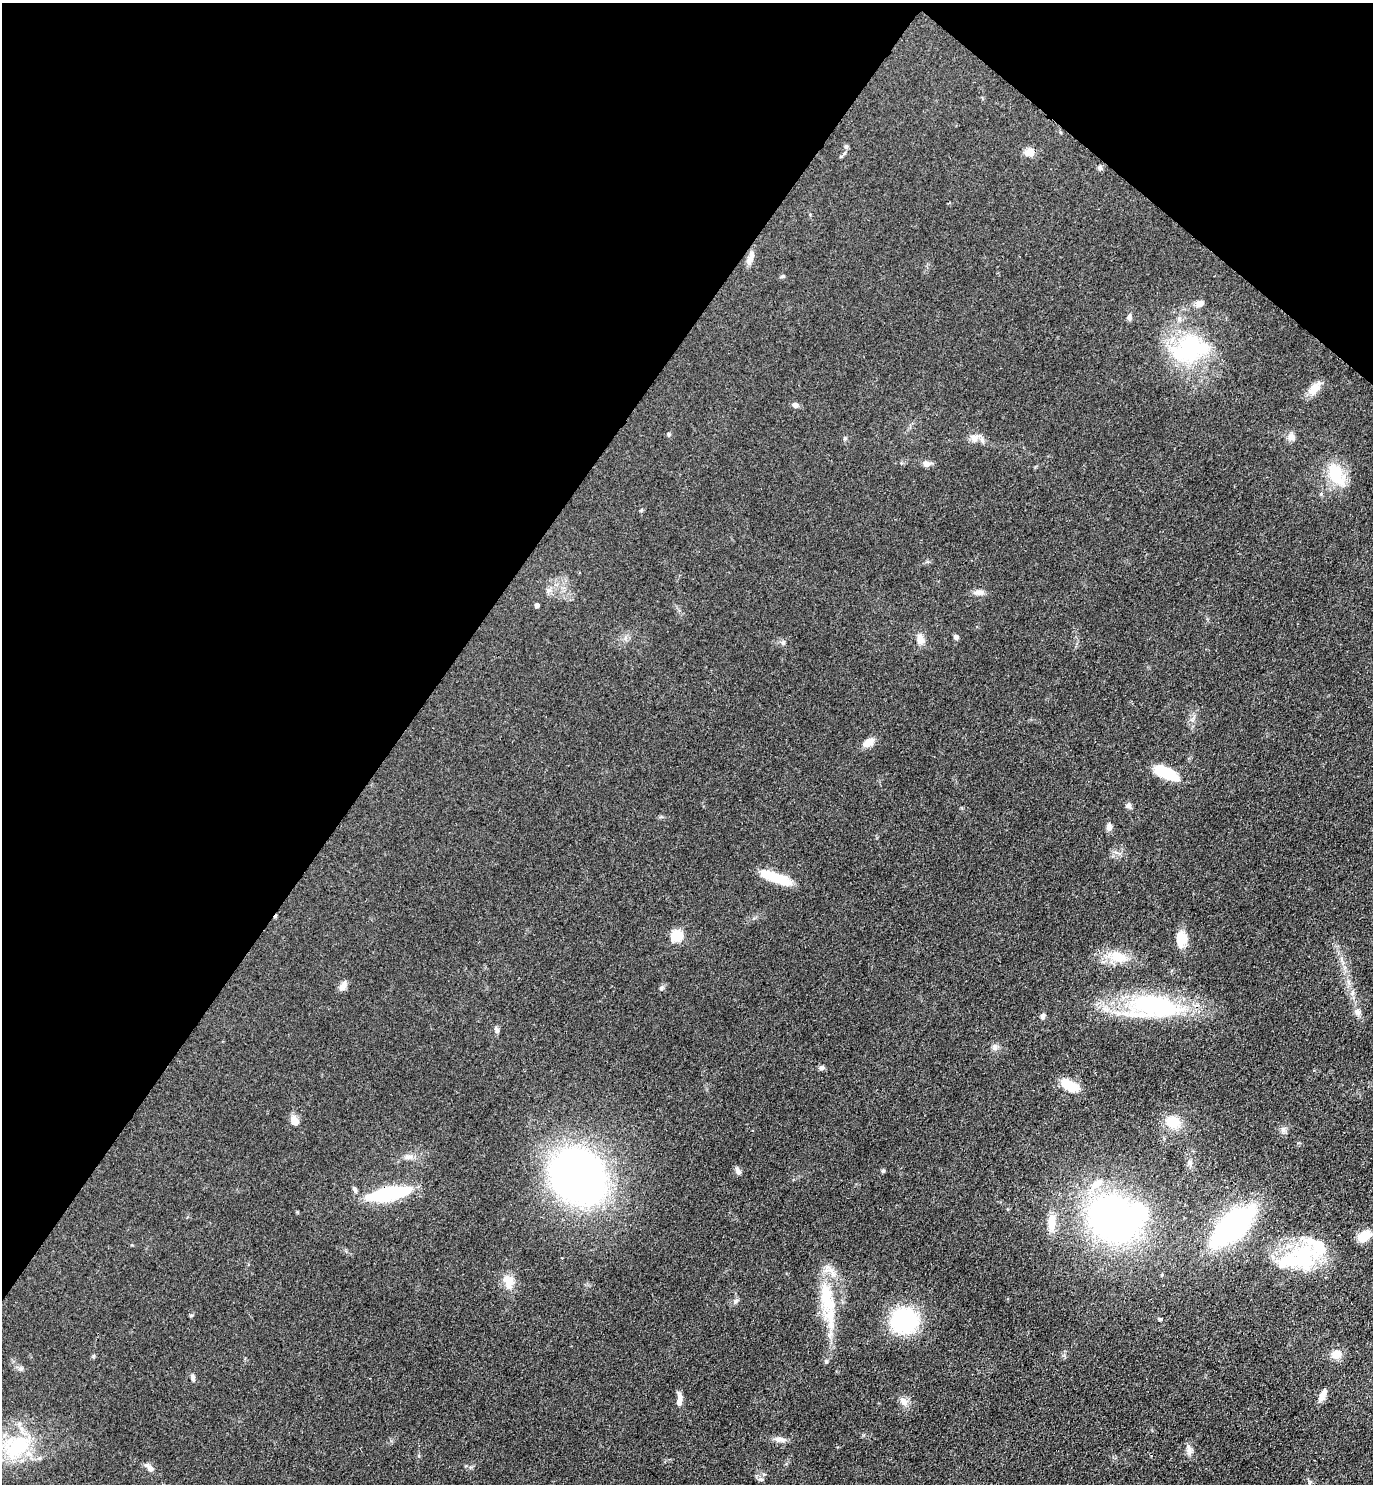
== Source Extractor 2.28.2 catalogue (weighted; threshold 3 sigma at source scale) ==
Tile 2 of 4 x 4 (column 2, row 1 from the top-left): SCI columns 1675-3045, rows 4454-5935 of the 5948 x 5943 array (HDU 1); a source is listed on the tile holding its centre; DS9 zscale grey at full resolution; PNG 1375 x 1486 px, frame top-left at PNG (2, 3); no overlay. Shown black and unused: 34% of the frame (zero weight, under 3 of 4 exposures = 1% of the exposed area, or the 3 px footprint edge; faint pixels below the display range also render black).
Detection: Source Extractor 2.28.2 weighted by HDU 2 'WHT'; one run over the whole footprint, this tile lists its part. Background 0.0754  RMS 0.0071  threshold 0.0319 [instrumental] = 3 sigma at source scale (4.5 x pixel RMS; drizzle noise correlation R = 1.50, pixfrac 1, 0.05/0.05 arcsec/px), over >= 5 px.
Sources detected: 78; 4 inside a brighter object's white glare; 1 cosmic-ray / hot-pixel residue — not listed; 3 inside a brighter listed object's ellipse — not listed separately; the other 70 listed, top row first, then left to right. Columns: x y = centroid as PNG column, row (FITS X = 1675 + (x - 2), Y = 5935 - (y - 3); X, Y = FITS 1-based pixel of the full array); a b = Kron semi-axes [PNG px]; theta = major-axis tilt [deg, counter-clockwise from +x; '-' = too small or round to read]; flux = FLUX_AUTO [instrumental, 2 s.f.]
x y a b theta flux
846 146 6 5 - 1.3
1029 152 10 9 - 6.1
1100 168 7 6 - 1.5
750 260 16 7 73 4.7
783 276 5 5 - 0.89
1200 303 9 7 28 4.3
1129 317 8 6 87 2
1188 349 45 36 57 67
1314 389 19 11 52 7.6
795 405 7 6 - 2.5
669 434 5 4 - 1
1291 437 11 10 - 3.7
845 438 5 5 - 1
974 438 13 10 23 4.8
926 464 9 7 -6 3.2
1335 474 30 19 -72 23
978 592 12 7 -6 3.7
537 605 4 4 - 2.8
956 637 6 6 - 1.9
920 639 14 8 -81 5.6
783 643 6 5 - 1.4
869 742 14 8 32 6.7
1166 773 26 10 -27 28
1128 805 9 6 81 2
1109 827 9 7 76 2.9
775 878 40 10 -20 18
676 936 6 5 - 54
1181 939 20 13 87 11
1118 957 23 14 -15 15
343 986 13 7 58 3.7
661 989 6 5 - 1.2
1352 993 7 4 89 1.7
1155 1005 56 24 -10 96
1358 1012 11 8 -66 3.2
1042 1016 7 6 - 1.7
496 1030 9 5 -70 1.8
995 1047 8 6 -70 2.2
822 1068 7 6 - 2
1069 1085 22 12 -31 13
295 1121 12 7 -57 6.1
1172 1122 14 13 - 16
1283 1129 9 4 -90 1.8
408 1157 15 5 11 3.5
738 1171 11 5 -69 2.4
883 1171 5 4 - 1.4
578 1176 38 31 -47 440
1097 1184 24 9 40 11
355 1189 8 5 -63 1.7
388 1194 31 9 11 85
1113 1219 40 33 -31 290
1051 1222 21 10 -89 9.8
1233 1226 37 16 42 190
1364 1236 14 9 32 13
1303 1255 39 34 -87 51
1161 1275 5 3 - 0.63
508 1281 19 11 -71 9.5
827 1297 47 18 -78 36
735 1302 7 4 19 1.3
1159 1319 5 4 - 0.87
904 1321 20 19 - 79
1336 1354 12 10 5 7.8
193 1377 9 5 -70 2
1322 1395 17 7 63 4.4
679 1400 16 6 86 4.7
904 1402 11 10 - 4.2
780 1439 16 7 -5 4
17 1447 41 26 34 49
1189 1449 18 6 -83 3.5
150 1468 11 7 -51 3.1
761 1479 8 4 -9 1.3
Overlapping masked pixels (flux is a lower limit): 1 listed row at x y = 388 1194
Isophote crosses this tile's border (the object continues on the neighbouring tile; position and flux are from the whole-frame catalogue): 2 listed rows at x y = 17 1447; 150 1468
Unlisted compact peaks at least as high as the median listed source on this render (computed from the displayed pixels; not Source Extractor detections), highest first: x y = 826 1362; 192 1315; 93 1356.